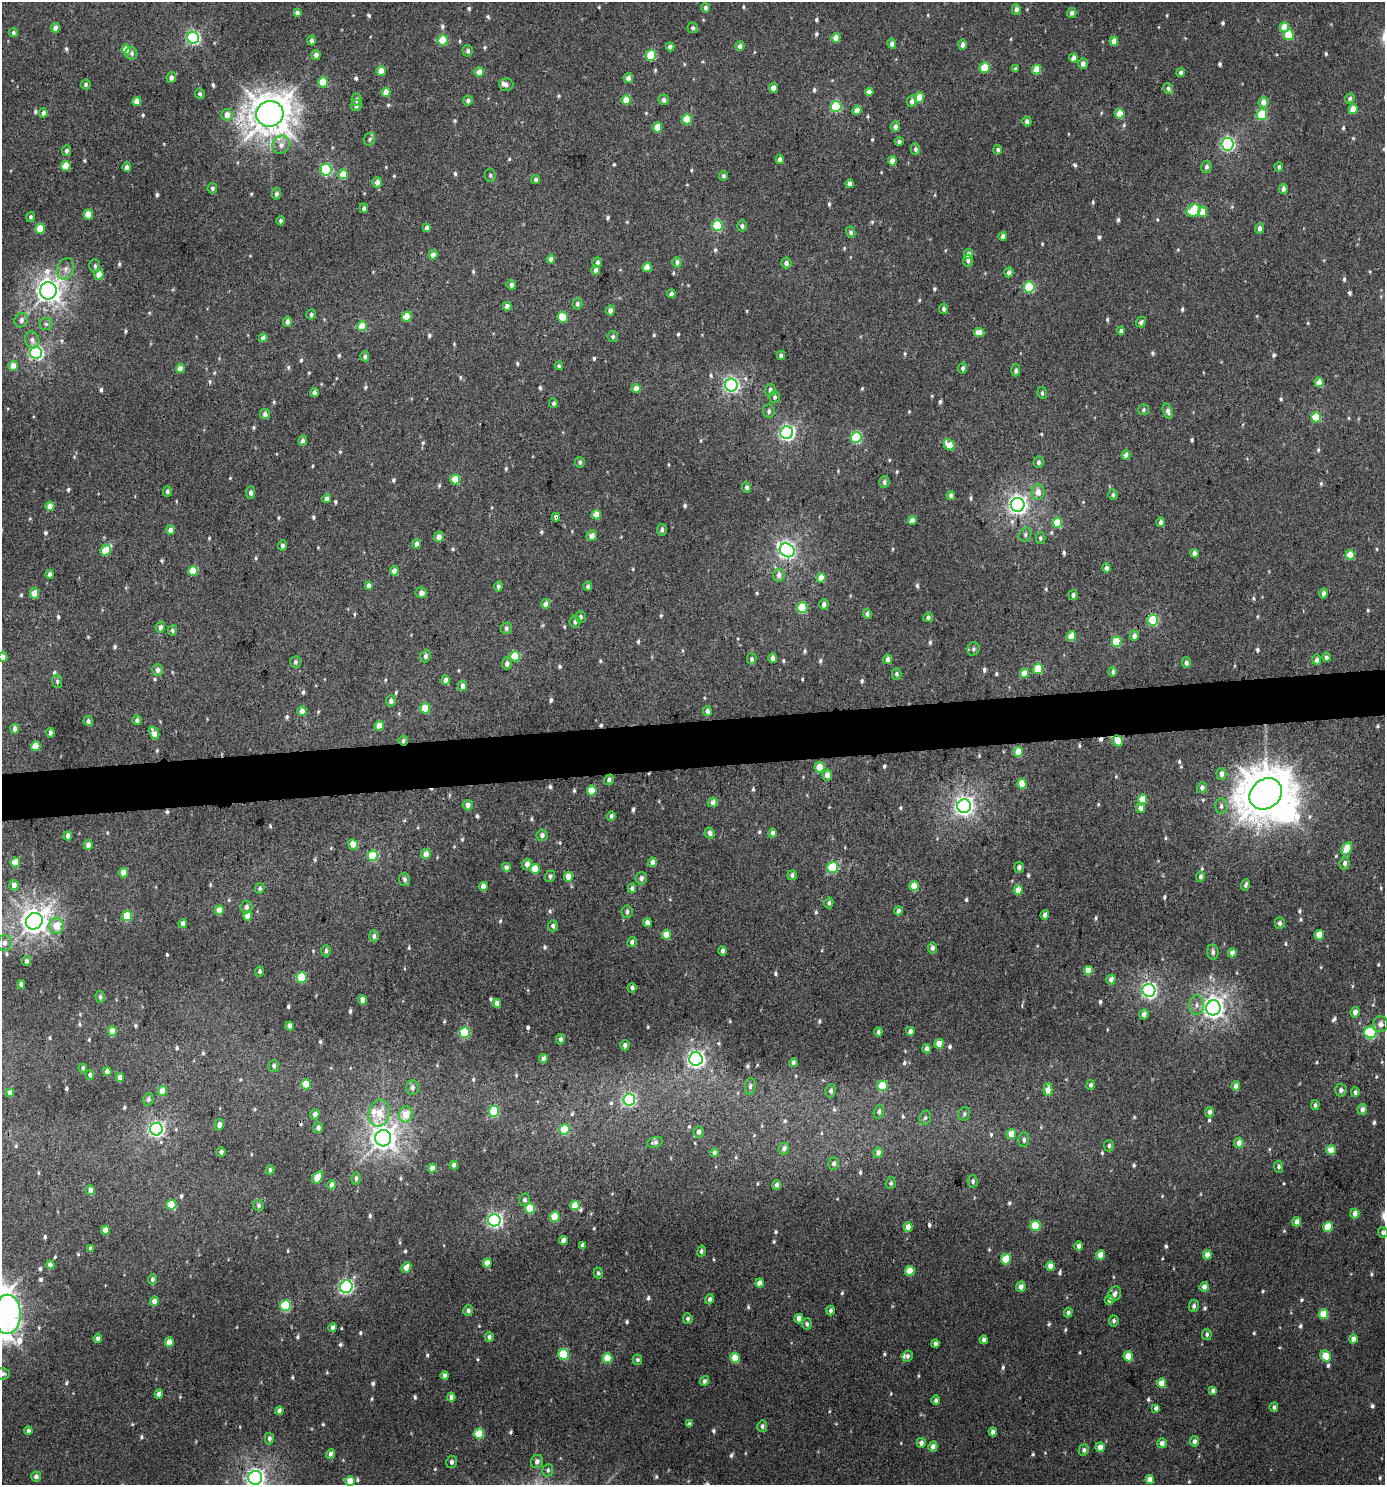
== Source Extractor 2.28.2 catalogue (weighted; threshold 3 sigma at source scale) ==
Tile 5 of 3 x 3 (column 2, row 2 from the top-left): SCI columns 1389-2771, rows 1488-2970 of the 4199 x 4457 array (HDU 1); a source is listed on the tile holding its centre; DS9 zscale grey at full resolution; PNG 1387 x 1487 px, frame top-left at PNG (2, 2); each listed source drawn as its Kron ellipse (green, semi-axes under 4 px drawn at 4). Shown black and unused: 3% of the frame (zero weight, under 3 of 4 exposures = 1% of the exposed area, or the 3 px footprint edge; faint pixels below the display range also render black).
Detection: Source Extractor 2.28.2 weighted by HDU 2 'WHT'; one run over the whole footprint, this tile lists its part. Background 0.00977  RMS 0.0064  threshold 0.0286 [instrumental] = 3 sigma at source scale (4.5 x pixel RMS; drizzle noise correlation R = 1.50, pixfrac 1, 0.0396/0.0396 arcsec/px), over >= 5 px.
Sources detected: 839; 1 inside a brighter object's white glare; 4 cosmic-ray / hot-pixel residue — neither listed nor drawn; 4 inside a brighter listed object's ellipse — not listed separately; of the other 830, all 500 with FLUX_AUTO >= 1.42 (the completeness limit of this list) listed and drawn (330 fainter detections not listed), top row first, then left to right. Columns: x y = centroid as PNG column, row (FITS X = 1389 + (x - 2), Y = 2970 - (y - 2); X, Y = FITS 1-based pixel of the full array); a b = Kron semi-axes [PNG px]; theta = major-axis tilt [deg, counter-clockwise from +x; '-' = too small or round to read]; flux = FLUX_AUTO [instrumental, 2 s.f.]
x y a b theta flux
705 8 5 4 - 1.9
1016 9 5 4 - 2.7
297 13 4 4 - 2.4
1072 13 5 4 - 2.5
1284 27 5 5 - 12
55 28 4 4 - 4.4
693 28 5 5 - 1.6
13 33 4 4 - 1.5
1289 35 5 5 - 27
193 38 6 6 - 130
836 38 5 4 - 7.5
443 40 5 5 - 24
312 41 5 4 - 2.4
1114 41 4 4 - 6
892 44 5 4 - 3.1
963 45 5 4 - 3
740 46 5 4 - 2.7
670 47 4 4 - 4.7
126 50 5 4 - 11
468 51 5 5 - 1.7
131 53 6 6 - 1.8
316 55 5 4 - 3.5
651 56 5 5 - 29
1073 58 4 4 - 4.8
1083 64 5 4 - 3.6
985 68 5 5 - 20
1015 69 4 3 - 1.5
1037 70 5 4 - 14
381 71 4 4 - 9.3
479 72 5 4 - 6.4
1181 72 4 4 - 2.2
171 77 5 4 - 2.8
628 78 5 5 - 3.4
323 82 5 5 - 21
506 84 7 6 - 2.3
86 85 5 5 - 1.7
773 88 4 4 - 6.5
1168 88 6 4 -58 2
386 92 4 4 - 7.2
869 92 4 4 - 4.5
200 94 5 4 - 1.6
919 98 5 4 - 18
1350 98 5 4 - 1.9
357 100 6 5 - 1.9
468 100 5 5 - 2.1
626 100 4 4 - 12
664 100 5 5 - 2.8
137 101 4 4 - 8.2
912 101 6 5 - 2.9
1263 102 5 5 - 5.8
356 106 5 5 - 2.6
836 106 5 5 - 50
1353 109 5 4 - 11
857 111 4 4 - 6.9
43 113 4 4 - 2.4
270 114 14 12 15 1400
1120 114 5 4 - 16
227 115 6 5 - 4.9
1262 115 5 5 - 44
687 119 5 5 - 22
1027 121 5 4 - 2.3
657 127 5 4 - 14
895 127 5 4 - 2.8
370 139 6 5 - 1.6
899 141 4 4 - 1.7
1228 144 6 6 - 130
281 145 9 8 - 3.6
915 149 5 5 - 1.6
998 150 5 4 - 1.7
66 151 5 4 - 1.7
780 159 4 4 - 2.8
892 161 4 4 - 6.2
66 166 5 4 - 14
127 167 4 4 - 3.1
1206 167 6 5 - 1.9
1279 167 5 4 - 1.5
326 170 6 5 - 60
343 174 5 4 - 14
490 175 7 5 -82 1.6
723 176 5 4 - 2.2
536 180 4 4 - 1.7
377 182 5 5 - 3.8
850 184 4 4 - 4
212 188 5 5 - 1.5
1283 189 5 4 - 2.5
276 194 5 4 - 2
364 208 5 4 - 1.6
1194 210 7 6 - 26
1203 212 5 4 - 8.4
88 215 5 5 - 15
31 217 5 4 - 1.7
280 221 4 4 - 1.6
717 225 5 5 - 46
742 226 5 5 - 1.8
427 228 4 4 - 3.7
1260 228 5 4 - 2.8
40 229 5 5 - 18
851 232 5 4 - 1.7
1003 236 4 4 - 3.2
968 254 5 4 - 3.7
433 255 5 4 - 4.5
551 259 4 4 - 5.2
968 261 6 5 - 1.9
597 262 5 4 - 2.2
677 262 5 4 - 2.3
786 263 5 5 - 2.5
95 266 7 5 88 1.6
647 267 4 4 - 12
66 269 11 8 70 3.8
596 270 5 4 - 2.8
1009 272 5 4 - 2.7
99 274 5 4 - 9.3
511 285 5 5 - 2.4
1029 287 5 5 - 39
48 291 9 8 - 570
671 294 4 4 - 4.2
577 304 6 5 - 1.9
507 306 4 4 - 5.2
944 309 5 4 - 1.7
610 310 5 4 - 3.4
311 314 5 4 - 1.6
407 317 5 5 - 16
563 317 5 5 - 19
21 320 7 6 - 2.9
288 322 5 4 - 3.1
1141 322 5 5 - 2.3
46 324 6 6 - 1.5
362 326 5 4 - 17
1121 331 4 4 - 2.5
979 332 5 4 - 6.9
613 337 5 5 - 1.5
263 338 4 4 - 3.5
32 340 8 7 - 3.2
36 353 6 6 - 140
781 355 4 4 - 1.8
365 356 5 4 - 2
13 366 5 4 - 7.4
559 366 4 4 - 1.9
963 368 5 4 - 1.6
180 369 4 4 - 7.4
1016 370 6 4 87 1.7
1319 382 5 4 - 8.8
731 385 6 6 - 160
636 388 4 4 - 7.8
770 390 6 5 - 2.9
315 392 4 4 - 3
1042 393 6 4 -81 1.5
775 397 6 5 - 1.6
554 403 5 4 - 1.5
1143 410 5 5 - 1.4
769 411 7 5 -82 1.9
1168 411 8 4 -72 2.6
265 414 5 5 - 2.7
1316 417 5 5 - 23
787 433 6 6 - 170
856 438 5 5 - 55
302 441 5 4 - 2.6
949 445 6 4 -46 13
1126 455 4 4 - 3.7
580 462 5 5 - 1.5
1038 462 6 5 - 1.7
455 479 5 5 - 19
884 482 6 5 - 1.9
747 487 5 4 - 1.7
167 491 5 4 - 1.5
1038 492 7 6 - 5.2
251 493 6 4 89 2
951 495 4 4 - 2.7
1113 495 5 4 - 1.5
327 499 4 4 - 3.7
1018 505 7 7 - 300
50 506 4 4 - 7.4
596 515 5 4 - 11
556 517 4 4 - 1.8
912 520 4 4 - 6.3
1160 522 5 4 - 2.2
1057 523 5 5 - 20
171 530 4 4 - 5.6
662 530 6 5 - 2
1025 535 7 5 64 1.5
592 536 5 5 - 4
439 537 5 5 - 5.3
1040 538 6 5 - 1.5
416 544 4 4 - 4
282 545 5 4 - 1.8
106 550 6 5 - 16
787 550 8 6 -38 250
1195 553 4 4 - 3.5
1350 555 5 4 - 19
1106 568 4 4 - 2.4
193 571 5 5 - 17
394 571 4 4 - 6.7
50 574 4 4 - 2.9
779 575 6 6 - 3.4
821 578 5 4 - 10
368 585 4 4 - 2.8
498 586 5 4 - 1.8
588 586 5 4 - 1.7
35 593 5 4 - 12
421 593 6 5 - 3.2
1324 593 5 4 - 2.9
1073 595 5 4 - 2
546 604 5 4 - 5.9
824 604 5 4 - 2.8
802 608 5 5 - 37
867 614 5 4 - 1.8
580 617 5 5 - 2
928 617 5 4 - 1.8
1153 620 5 5 - 49
575 622 6 5 - 1.7
160 627 5 4 - 2.3
506 628 6 5 - 2.3
172 630 5 4 - 1.6
1071 636 5 4 - 15
1134 636 5 4 - 2.9
1117 642 5 5 - 28
973 649 6 6 - 1.6
425 656 6 5 - 2.1
515 656 5 5 - 24
3 657 5 4 - 3.3
1326 657 4 4 - 2.3
773 658 5 4 - 2.9
752 659 6 5 - 1.7
888 659 5 4 - 4.3
1317 660 5 4 - 2.5
296 662 6 5 - 1.6
507 663 6 5 - 2.9
1186 663 5 4 - 2
1038 669 5 5 - 24
158 670 6 5 - 2.9
1113 672 5 4 - 1.6
1024 673 4 4 - 9.9
897 674 5 4 - 1.6
446 680 4 4 - 4.5
57 681 7 5 -80 1.5
462 686 5 4 - 4.1
391 701 5 5 - 2.2
425 708 5 5 - 18
302 711 5 4 - 5.1
707 711 5 4 - 2.4
137 720 5 4 - 2.1
88 721 5 4 - 2.4
379 726 5 4 - 6.3
15 729 5 4 - 2.9
50 733 4 4 - 2.2
154 733 7 4 -65 4.9
403 741 5 4 - 1.5
1118 741 6 5 - 9.6
36 746 5 5 - 16
1019 752 5 4 - 13
819 767 5 5 - 9.3
1221 774 6 5 - 3.4
827 775 5 4 - 4.1
609 780 5 4 - 1.8
1022 784 5 4 - 13
1202 788 5 5 - 2.4
592 791 5 4 - 18
1266 794 17 14 39 2100
1142 799 5 4 - 12
713 802 5 4 - 3.9
468 805 5 5 - 3.3
964 806 7 7 - 340
1221 806 8 5 90 1.9
1141 808 5 4 - 3.9
611 816 4 4 - 1.7
710 833 5 5 - 2.7
772 833 4 4 - 2.3
542 835 6 5 - 2.3
68 836 4 4 - 3.3
353 844 5 5 - 7.7
88 845 5 4 - 3.8
1347 849 7 4 61 14
426 854 5 5 - 5.7
373 856 5 5 - 28
15 862 5 4 - 15
652 862 5 4 - 3.2
1345 863 6 5 - 2.6
527 864 5 5 - 4
506 867 4 4 - 2.7
833 867 5 5 - 38
1019 867 5 5 - 2.1
535 869 5 5 - 19
123 873 5 4 - 6.6
792 875 5 4 - 2
550 876 5 5 - 1.7
568 877 5 4 - 8.2
1200 877 5 4 - 1.9
641 878 6 5 - 2.3
405 879 7 5 -82 2.3
14 885 5 4 - 4.2
1246 885 6 3 69 1.5
483 886 4 4 - 5.3
914 886 5 4 - 12
260 888 5 4 - 1.5
632 888 5 4 - 2.6
1018 890 5 4 - 8.4
829 903 5 4 - 1.5
246 907 6 6 - 2.3
219 910 5 4 - 7.2
898 911 4 4 - 2.2
627 912 6 5 - 1.9
1045 915 4 4 - 3.6
127 916 5 5 - 24
248 916 4 4 - 10
34 921 9 8 - 700
647 923 4 4 - 5.5
1280 923 6 5 - 2
183 924 4 4 - 3.4
57 926 8 7 - 10
553 926 5 5 - 2.2
667 935 5 4 - 14
1319 935 5 4 - 9.7
374 936 6 5 - 1.7
632 942 5 4 - 1.8
4 943 8 7 - 3.5
932 948 5 4 - 2.3
326 951 5 5 - 1.8
723 951 5 3 - 2
1213 952 7 5 -86 2.2
1232 953 4 4 - 5
26 961 5 4 - 1.9
1088 970 4 4 - 8.6
260 971 5 4 - 1.7
302 977 5 5 - 29
1111 979 5 4 - 3.6
21 984 4 4 - 2.3
632 988 5 4 - 2.1
1149 990 6 6 - 200
100 997 6 4 -75 1.5
363 1000 4 4 - 6.4
497 1003 4 4 - 4.8
1196 1005 10 7 89 3.3
1213 1008 7 7 - 450
1355 1012 5 4 - 4.5
1144 1014 5 4 - 4
1381 1024 8 7 - 4.1
290 1026 4 4 - 3.8
112 1031 5 4 - 9.3
910 1031 4 4 - 2.5
465 1032 5 5 - 42
878 1032 4 3 - 1.6
1370 1032 6 5 - 70
560 1039 5 4 - 2
939 1044 4 4 - 11
625 1045 5 4 - 2.4
927 1049 5 4 - 3
543 1059 4 4 - 3.5
696 1059 6 6 - 260
793 1063 4 3 - 2.3
274 1066 5 5 - 2.1
83 1068 4 3 - 1.4
107 1071 4 4 - 3.9
90 1075 5 4 - 1.8
120 1077 4 4 - 3.6
306 1084 5 5 - 19
1091 1085 5 4 - 1.8
750 1086 8 5 84 1.7
882 1086 5 5 - 24
1236 1086 4 4 - 3.5
412 1088 7 6 - 2.4
1048 1090 6 4 87 8.7
1341 1090 6 6 - 2.2
163 1091 5 4 - 10
831 1091 6 5 - 1.9
1355 1092 5 4 - 1.8
10 1093 4 4 - 6.8
148 1099 6 5 - 1.9
629 1100 6 6 - 100
1315 1105 5 4 - 1.7
1362 1109 6 4 81 2.8
494 1111 5 5 - 38
879 1112 7 5 76 1.7
1209 1112 5 4 - 2.5
379 1113 14 10 78 11
315 1114 5 4 - 2.9
406 1114 8 7 - 10
964 1114 7 5 68 1.5
925 1118 7 5 73 1.5
219 1125 6 4 76 2.7
318 1128 5 4 - 2.5
156 1129 6 6 - 180
564 1130 5 5 - 29
699 1132 5 5 - 2.4
1011 1134 5 5 - 9.8
383 1138 8 8 - 590
1024 1140 7 5 87 1.8
655 1142 8 5 17 1.9
1239 1143 5 5 - 5
1109 1146 6 5 - 1.4
784 1148 6 5 - 2.8
1331 1150 5 4 - 13
221 1152 4 4 - 2.1
714 1153 4 4 - 3.1
878 1153 5 4 - 3.4
834 1164 6 5 - 2
454 1165 4 4 - 3
1279 1167 6 4 -85 1.5
432 1168 4 4 - 5.7
270 1170 4 4 - 1.6
318 1177 7 4 58 14
356 1178 6 4 83 1.5
973 1181 6 5 - 1.7
891 1183 6 5 - 1.5
332 1185 5 4 - 3.5
777 1185 5 4 - 2.4
90 1190 5 4 - 4
525 1200 6 5 - 1.8
171 1205 5 5 - 19
259 1205 6 5 - 1.5
575 1205 5 4 - 14
530 1208 5 5 - 26
1355 1214 5 4 - 4.2
555 1217 5 5 - 19
494 1220 6 6 - 180
1297 1222 4 4 - 4.9
1036 1226 5 5 - 27
908 1227 4 4 - 7.5
1328 1227 5 4 - 14
105 1230 4 4 - 7
1383 1232 5 5 - 1.7
563 1240 4 4 - 4.7
582 1245 4 3 - 1.7
1079 1246 4 4 - 2.5
90 1249 4 4 - 2.6
701 1251 5 4 - 1.4
1101 1255 5 4 - 10
1207 1255 4 4 - 6.7
1006 1259 5 5 - 19
487 1263 4 4 - 6.9
50 1265 4 4 - 3.4
1050 1266 4 4 - 8
406 1267 6 4 51 7.5
910 1271 5 4 - 13
598 1273 5 4 - 1.4
152 1279 5 4 - 1.8
759 1283 4 4 - 4.7
346 1287 6 6 - 130
1021 1287 5 4 - 4
1204 1287 5 4 - 4
1115 1294 8 6 64 2.7
710 1299 5 4 - 2.4
1109 1300 5 4 - 3
154 1301 5 4 - 4.9
286 1306 5 5 - 51
1194 1306 6 5 - 2
468 1310 5 5 - 2.3
830 1310 5 3 - 1.8
1068 1312 5 4 - 1.7
7 1314 20 13 89 110
1323 1314 5 4 - 14
688 1319 5 5 - 1.7
799 1319 4 4 - 4.5
1114 1321 5 4 - 1.8
807 1324 5 5 - 1.8
333 1327 4 4 - 2.5
1207 1334 5 5 - 1.5
489 1337 5 4 - 1.7
98 1338 5 4 - 2.7
1353 1339 4 4 - 4.8
984 1340 4 4 - 2.7
169 1342 4 4 - 8.4
935 1344 4 4 - 2.6
564 1354 5 5 - 38
907 1356 6 5 - 2.2
1128 1356 5 5 - 17
1326 1356 6 5 - 14
607 1358 5 4 - 19
735 1358 5 4 - 16
637 1360 5 5 - 1.9
3 1374 7 5 2 1.4
445 1375 4 4 - 3.9
704 1381 5 4 - 2.1
1162 1383 5 4 - 13
1213 1390 4 4 - 2.6
159 1394 4 4 - 3.3
451 1397 4 4 - 2.4
936 1400 5 4 - 1.7
1274 1407 5 4 - 1.6
1156 1408 4 4 - 2.5
279 1411 4 4 - 2.7
689 1424 4 4 - 1.7
762 1426 5 5 - 2
28 1431 4 4 - 2.5
993 1432 4 4 - 3.9
479 1434 5 5 - 24
269 1438 6 4 88 2.1
1194 1441 5 4 - 3.1
921 1443 5 4 - 2.9
1162 1443 5 4 - 4
933 1447 5 4 - 3.5
1100 1447 5 4 - 4.8
1084 1450 6 5 - 2
330 1454 5 4 - 2.7
537 1461 7 6 - 2.7
452 1462 6 5 - 1.9
548 1470 6 5 - 1.5
36 1476 5 5 - 2.8
255 1478 7 7 - 340
1150 1479 4 4 - 7.8
350 1481 5 4 - 9.3
Overlapping masked pixels (flux is a lower limit): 4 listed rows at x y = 270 114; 556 517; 403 741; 1118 741
Isophote crosses this tile's border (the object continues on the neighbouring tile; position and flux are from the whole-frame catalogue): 5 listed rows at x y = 3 657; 1383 1232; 7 1314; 3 1374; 255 1478